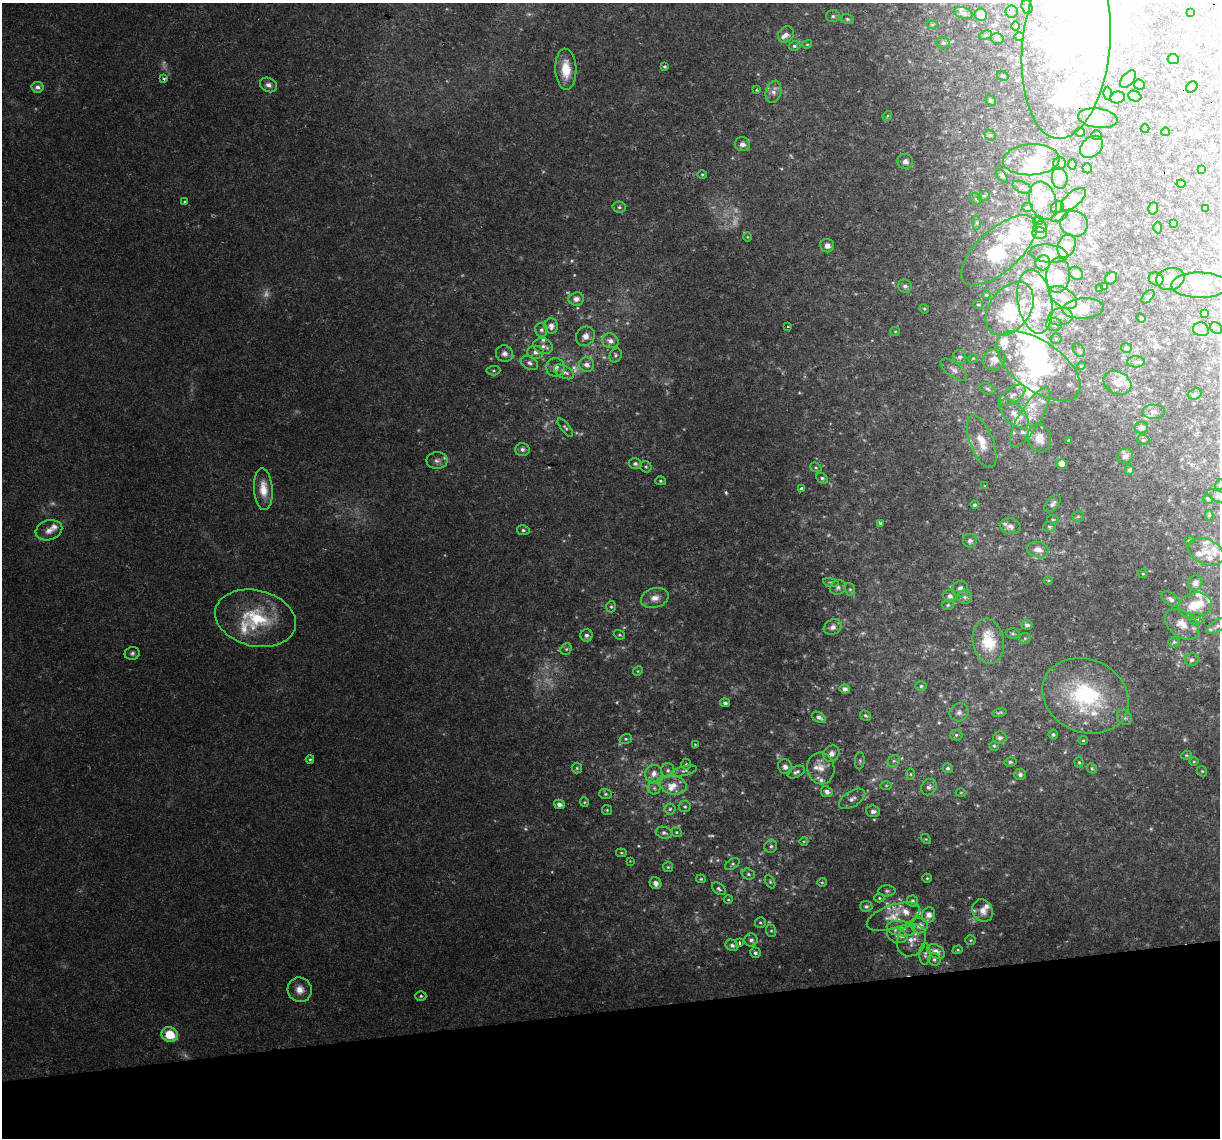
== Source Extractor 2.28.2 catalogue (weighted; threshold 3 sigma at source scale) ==
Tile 14 of 4 x 4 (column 2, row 4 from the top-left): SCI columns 1219-2436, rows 73-1208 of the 4872 x 4645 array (HDU 1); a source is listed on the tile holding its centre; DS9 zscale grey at full resolution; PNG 1222 x 1140 px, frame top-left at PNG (2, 3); each listed source drawn as its Kron ellipse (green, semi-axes under 4 px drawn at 4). Shown black and unused: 11% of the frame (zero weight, under 2 of 3 exposures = <1% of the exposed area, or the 3 px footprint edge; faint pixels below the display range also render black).
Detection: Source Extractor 2.28.2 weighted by HDU 2 'WHT'; one run over the whole footprint, this tile lists its part. Background 0.0408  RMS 0.0036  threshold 0.0161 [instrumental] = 3 sigma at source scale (4.5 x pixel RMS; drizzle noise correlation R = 1.50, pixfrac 1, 0.0396/0.0396 arcsec/px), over >= 5 px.
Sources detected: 453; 42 too faint to see at this stretch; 37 inside a brighter object's white glare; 1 cosmic-ray / hot-pixel residue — neither listed nor drawn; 81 inside a brighter listed object's ellipse — not listed separately; the other 292 listed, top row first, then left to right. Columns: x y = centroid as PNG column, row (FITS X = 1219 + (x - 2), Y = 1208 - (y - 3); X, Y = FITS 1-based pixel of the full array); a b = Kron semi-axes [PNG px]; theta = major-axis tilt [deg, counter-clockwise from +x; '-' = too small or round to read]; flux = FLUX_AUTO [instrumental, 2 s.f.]
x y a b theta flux
1027 7 7 5 -73 0.75
1011 12 6 6 - 0.62
963 13 9 5 -17 1.2
1191 13 4 3 - 0.5
981 15 6 6 - 6.8
833 16 7 6 - 0.85
847 19 6 5 - 0.66
932 25 6 4 1 0.4
1016 26 4 3 - 0.34
786 34 8 7 - 1.9
985 35 6 4 22 0.5
1019 36 5 3 - 0.36
997 39 6 5 - 1
943 43 6 6 - 0.76
807 44 5 4 - 0.41
1066 45 94 44 84 78
794 46 6 4 0 0.68
1173 59 5 5 - 3.7
664 67 3 3 - 0.5
566 69 20 10 -87 7.9
1002 76 6 4 -26 0.6
164 79 3 3 - 0.73
1128 79 10 6 49 2.4
268 85 9 7 -27 1.7
1139 85 5 5 - 0.85
37 87 6 5 - 1.4
1192 87 6 5 - 1
756 90 4 3 - 0.39
773 92 11 8 77 2
1107 93 6 4 89 0.56
1135 96 7 5 -23 0.68
1117 97 7 6 - 1.5
990 100 6 5 - 0.85
887 116 5 4 - 0.49
1098 118 20 9 -7 5.2
1145 129 4 3 - 0.26
1080 132 5 4 - 0.45
1166 132 4 3 - 0.31
990 135 6 5 - 0.65
1096 135 5 4 - 0.48
742 144 7 7 - 2.1
1091 147 13 9 44 4.3
1031 160 28 15 3 7.1
905 162 8 7 - 1.8
1060 164 6 6 - 0.85
1072 164 5 3 - 0.43
1087 168 5 4 - 1.3
1201 169 4 3 - 0.4
702 174 5 3 - 0.4
1002 176 8 4 -54 0.43
1060 178 10 8 -82 2.8
1181 184 4 4 - 0.37
1022 187 10 5 -24 1.1
984 196 6 5 - 0.56
976 199 6 5 - 0.62
1073 199 15 7 40 2.7
1043 201 20 13 -74 5.4
185 202 3 3 - 0.92
619 207 7 5 -12 0.86
1028 207 5 4 - 0.45
1057 207 7 5 44 0.64
1153 208 6 4 73 1.3
1206 208 4 3 - 0.45
1059 216 9 4 24 0.64
1038 220 5 4 - 1
976 223 7 4 -82 0.59
1074 224 14 13 - 3.3
1173 224 3 3 - 0.56
1040 227 6 6 - 1.1
1158 228 6 4 -90 0.48
1040 233 7 6 - 0.87
747 237 5 3 - 0.31
827 246 7 6 - 2
1067 246 12 8 69 5.6
999 250 47 21 42 18
1049 254 19 9 -6 3.6
1043 263 8 7 - 1.4
1076 273 7 6 - 2
1058 275 17 12 86 6.2
1111 278 7 5 46 1.4
1156 279 7 6 - 3
1170 279 14 11 15 3.8
1200 285 28 12 0 7.4
905 286 7 6 - 1.4
1105 286 4 4 - 0.45
1099 289 4 3 - 0.27
986 295 4 3 - 0.35
1063 297 15 9 -32 4.5
1148 297 8 4 45 0.63
576 299 8 6 7 2.1
1035 302 32 17 -80 15
978 305 5 2 - 0.37
1083 308 21 10 4 7.5
924 309 5 4 - 0.42
1010 309 30 20 54 16
1205 313 4 4 - 0.54
1061 317 12 8 7 2.5
1141 318 5 4 - 0.34
1054 325 8 6 0 1.2
551 326 8 6 -83 2
788 326 2 2 - 0.39
1216 328 6 5 - 0.74
1201 329 8 7 - 1.8
541 330 7 6 - 0.98
895 331 5 4 - 0.44
585 336 10 9 - 2.7
1056 339 5 5 - 0.56
610 341 8 7 - 2.2
543 346 10 7 -18 1.7
1126 348 5 4 - 0.63
1079 350 7 5 -54 0.69
535 352 8 6 1 1.7
504 354 9 8 - 1.7
616 355 7 6 - 0.83
960 357 7 6 - 1
973 358 5 3 - 0.29
994 360 11 10 - 2.9
1136 362 9 5 0 1.2
530 363 9 6 -29 1.4
587 365 7 7 - 2.2
1038 366 49 25 -36 47
1081 366 4 3 - 0.34
556 367 9 9 - 2.2
954 370 15 7 -37 2.1
493 371 7 4 5 0.62
564 372 11 6 -28 1.9
1117 383 14 11 -27 3.5
988 389 8 5 -20 0.81
1195 394 7 5 18 0.85
1012 395 15 7 34 2.8
1153 412 11 7 0 1.6
1014 414 18 9 -44 4.3
1030 417 34 11 59 8.6
565 428 11 4 -52 0.86
1141 428 7 5 11 1.5
1039 438 14 11 -73 5.5
1143 440 6 5 - 0.55
1068 441 4 3 - 0.46
982 442 28 11 -69 6.8
522 449 7 6 - 1.4
1125 456 8 8 - 1.9
437 461 10 8 1 1.8
635 464 6 5 - 1
1062 464 5 5 - 3.9
646 467 6 5 - 0.58
816 467 6 4 -21 0.51
1129 470 5 4 - 1.1
822 478 6 5 - 0.73
661 481 5 4 - 0.59
1219 485 5 3 - 0.36
985 486 3 3 - 0.31
263 489 21 9 -86 6.1
801 489 4 3 - 3.2
1219 496 12 5 -24 1.5
1208 499 5 4 - 0.47
1053 504 10 6 46 1.4
975 505 4 3 - 0.77
1209 515 5 4 - 0.59
1078 516 5 5 - 0.62
1053 519 6 3 -8 0.36
881 523 4 3 - 0.7
1010 526 10 7 -11 1.9
1049 527 6 5 - 0.7
49 530 13 10 16 2.8
523 530 6 5 - 0.77
1189 540 5 4 - 0.48
970 541 7 7 - 1.4
1038 550 11 7 -11 2.8
1206 552 19 12 -24 4.7
1143 574 5 3 - 0.35
1048 580 4 3 - 0.37
831 582 8 3 -12 0.58
1195 583 8 7 - 2.1
838 588 8 7 - 1.2
850 589 6 5 - 0.67
960 589 8 7 - 2
950 596 6 6 - 1.5
965 597 7 6 - 1.1
655 598 14 9 17 3.3
1170 599 10 6 -34 1.4
948 605 6 5 - 0.63
1195 605 17 12 13 8.6
611 607 6 5 - 0.58
255 618 41 28 -13 23
1197 619 7 5 1 0.83
1182 624 19 12 -38 5.3
1027 625 5 5 - 1.1
1217 626 12 5 31 1.3
833 627 9 7 30 1.9
1013 633 7 5 -3 0.69
587 635 6 6 - 1.2
619 635 6 4 -19 0.53
1025 638 6 5 - 0.59
988 641 23 15 -82 14
1174 642 6 4 14 0.72
566 649 6 5 - 0.68
132 653 7 6 - 1
1192 660 7 6 - 1.2
638 671 5 4 - 0.47
921 686 6 5 - 0.63
845 689 5 4 - 1.7
1085 696 44 36 -24 45
725 703 5 4 - 0.91
959 712 9 9 - 1.7
1000 713 7 3 12 0.61
865 716 6 4 -31 0.63
819 717 7 5 -29 1.4
1124 717 8 6 -42 1.2
1053 734 5 5 - 0.73
956 735 6 5 - 0.72
1000 738 7 6 - 1
626 739 6 5 - 0.61
1083 740 4 4 - 0.37
695 744 4 2 - 0.24
994 746 5 4 - 0.52
831 754 9 7 53 2.1
1186 755 5 4 - 0.44
310 759 4 3 - 0.56
860 761 8 5 85 0.74
894 761 6 5 - 0.75
1010 762 6 4 12 0.65
1079 762 5 4 - 0.51
1194 762 5 3 - 0.32
686 764 5 5 - 0.6
785 767 8 7 - 1.7
577 768 5 5 - 0.53
821 768 16 13 -81 4.7
948 768 5 4 - 0.93
1092 768 5 4 - 0.48
668 770 7 7 - 1.1
684 771 13 4 13 1.1
1202 771 5 4 - 0.46
796 772 9 5 25 1.1
654 774 9 8 - 2.6
911 774 6 4 89 0.59
1020 774 6 6 - 0.99
673 785 13 9 -14 4.3
886 785 5 3 - 0.41
929 787 8 7 - 1.3
654 788 6 6 - 1
827 792 6 5 - 1.7
961 793 5 3 - 0.34
605 794 6 5 - 0.62
852 799 14 8 32 2.3
584 802 5 4 - 0.42
559 804 5 4 - 1.9
685 807 6 5 - 0.65
670 809 5 5 - 0.66
607 810 5 5 - 0.45
873 811 7 5 -6 1.5
677 832 5 4 - 0.53
664 833 8 6 -14 1.1
926 839 6 4 -43 0.42
804 841 4 3 - 0.33
771 846 7 6 - 0.86
621 853 5 4 - 0.41
630 861 3 3 - 0.23
732 864 8 5 34 0.72
668 867 5 5 - 0.51
748 874 7 5 -16 0.8
927 878 4 4 - 0.48
701 879 5 4 - 0.41
770 882 7 4 -64 0.63
822 882 4 4 - 0.38
656 883 6 5 - 1.7
719 889 8 5 -41 0.8
887 891 8 5 1 0.83
879 898 5 4 - 0.48
728 899 4 3 - 0.38
912 901 6 5 - 0.82
866 906 6 5 - 0.99
983 911 11 10 - 2.9
929 915 8 6 76 3
893 917 28 11 19 6
760 922 5 5 - 0.59
919 925 8 8 - 2.7
901 929 14 7 -8 2.8
771 931 6 5 - 0.62
897 935 10 7 -19 2
751 940 6 6 - 1.2
911 940 17 14 60 4.9
971 940 5 4 - 0.49
739 943 4 3 - 1.3
732 945 6 5 - 1.2
958 950 5 4 - 0.48
936 951 9 6 -32 2.6
755 953 5 5 - 0.86
925 954 11 5 89 1.1
934 959 6 6 - 0.83
300 990 12 11 - 3.5
421 996 5 4 - 0.58
170 1035 8 7 - 9
Isophote crosses this tile's border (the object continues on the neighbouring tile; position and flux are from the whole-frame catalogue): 3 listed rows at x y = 1066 45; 1219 485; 1219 496